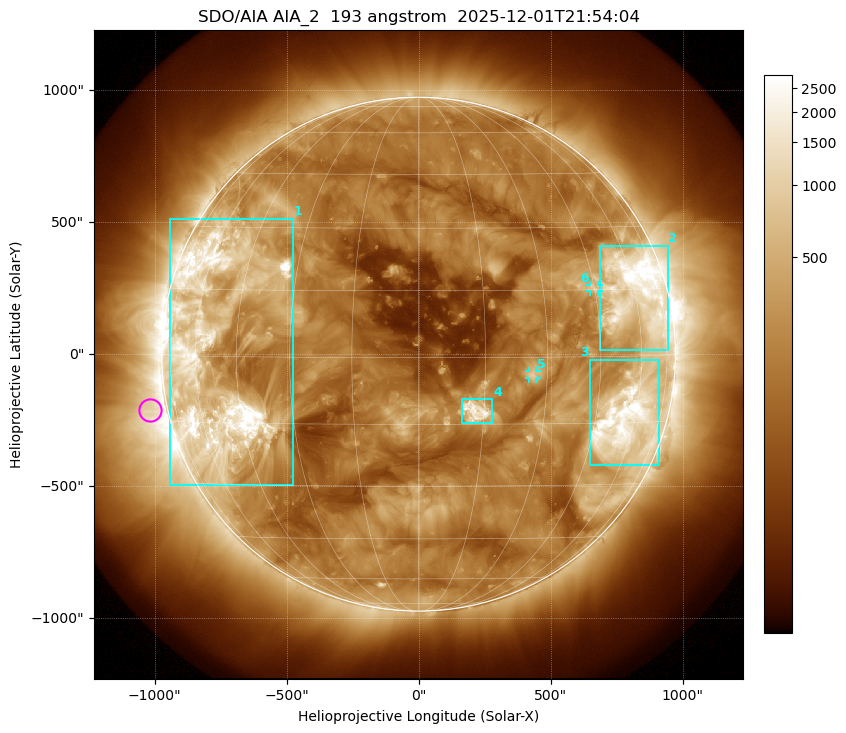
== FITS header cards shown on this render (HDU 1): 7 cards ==
TELESCOP= 'SDO/AIA '           / For AIA: SDO/AIA
INSTRUME= 'AIA_2   '           / For AIA: AIA_ATA1, AIA_ATA2, AIA_ATA3 or AIA_AT
WAVELNTH=                  193 / [angstrom] Wavelength
WAVEUNIT= 'angstrom'           / Wavelength unit: angstrom
DATE-OBS= '2025-12-01T21:54:04.846' / [ISO] Date when observation started; ISO 8
CTYPE1  = 'HPLN-TAN'           / CTYPE1: HPLN
CTYPE2  = 'HPLT-TAN'           / CTYPE2: HPLT

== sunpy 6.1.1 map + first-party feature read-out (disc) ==
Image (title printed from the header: SDO/AIA AIA_2  193 angstrom  2025-12-01T21:54:04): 1024 x 1024 px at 2.4 arcsec/px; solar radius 973 arcsec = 406 px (full disc in frame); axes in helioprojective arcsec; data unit not stated in the header (colour bar unlabelled)
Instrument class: DISC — disc imager (sunpy class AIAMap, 193 A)
Bright regions (active regions / flare kernels): reference = the median radial profile (limb darkening/brightening removed); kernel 9 px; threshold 5 sigma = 522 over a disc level ~197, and >= 1.15x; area >= 12 px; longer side >= 10 px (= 24 arcsec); searched inside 0.97 R_sun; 6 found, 6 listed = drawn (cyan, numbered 1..; 2 of them under ~33 arcsec drawn as corner ticks so the feature stays visible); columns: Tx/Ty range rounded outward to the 5 arcsec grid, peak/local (2 s.f.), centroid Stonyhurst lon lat
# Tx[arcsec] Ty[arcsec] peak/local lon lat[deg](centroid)
1 -945..-475 -495..515 22 -53 +0
2 685..945 15..410 17 +60 +14
3 645..910 -420..-20 15 +57 -14
4 160..280 -260..-170 15 +13 -12
5 420..450 -90..-65 5.5 +26 -4
6 650..685 235..265 4.1 +45 +15
Off-limb structures (1.02-1.3 R_sun): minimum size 162 px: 2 found; the strongest spans PA ~65..135 deg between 1.02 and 1.3 R_sun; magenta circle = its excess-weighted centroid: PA ~100 deg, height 1.07 R_sun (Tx ~-1020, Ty ~-210 arcsec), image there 3.3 x the reference